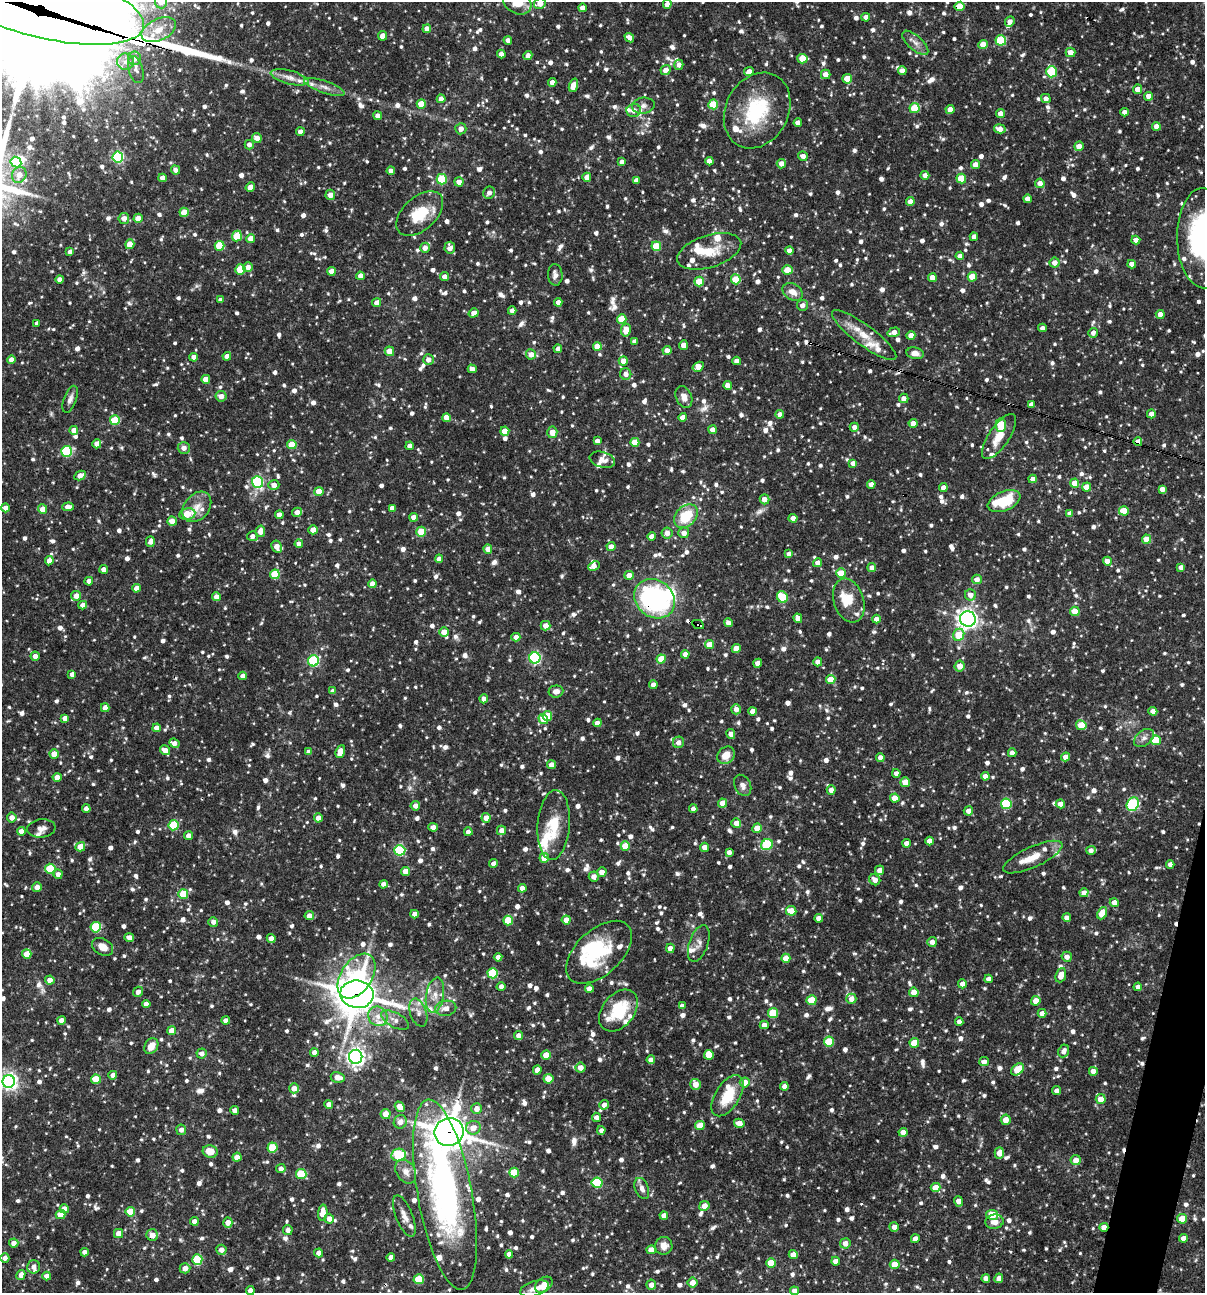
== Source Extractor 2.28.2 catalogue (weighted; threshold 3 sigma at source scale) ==
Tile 6 of 4 x 4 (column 2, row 2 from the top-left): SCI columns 1454-2656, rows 2585-3875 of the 5188 x 5168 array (HDU 1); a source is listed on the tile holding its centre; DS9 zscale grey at full resolution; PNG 1207 x 1295 px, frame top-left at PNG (2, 2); each listed source drawn as its Kron ellipse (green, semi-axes under 4 px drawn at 4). Shown black and unused: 2% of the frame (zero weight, under 3 of 4 exposures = <1% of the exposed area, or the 3 px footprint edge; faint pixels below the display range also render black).
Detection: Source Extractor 2.28.2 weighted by HDU 2 'WHT'; one run over the whole footprint, this tile lists its part. Background 0.0837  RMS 0.0038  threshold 0.0172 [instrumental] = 3 sigma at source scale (4.5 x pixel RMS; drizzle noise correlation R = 1.50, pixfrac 1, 0.05/0.05 arcsec/px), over >= 5 px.
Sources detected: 1518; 5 inside a brighter object's white glare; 7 cosmic-ray / hot-pixel residue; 2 long thin detections or spike segments (spike, bleed or trail) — neither listed nor drawn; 52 inside a brighter listed object's ellipse — not listed separately; of the other 1452, all 500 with FLUX_AUTO >= 1.98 (the completeness limit of this list) listed and drawn (952 fainter detections not listed), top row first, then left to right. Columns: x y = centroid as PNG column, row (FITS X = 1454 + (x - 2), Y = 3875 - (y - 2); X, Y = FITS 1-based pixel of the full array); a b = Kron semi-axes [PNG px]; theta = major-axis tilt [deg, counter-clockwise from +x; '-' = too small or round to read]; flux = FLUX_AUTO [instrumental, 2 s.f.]
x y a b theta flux
40 2 107 35 -14 13000
161 2 6 6 - 4.2
517 2 15 11 -28 6.9
540 3 6 5 - 3.7
667 4 4 4 - 2.7
960 6 5 5 - 9.9
582 8 4 4 - 2.6
866 17 4 4 - 2.5
1010 22 5 4 - 2.2
427 29 4 4 - 3.2
159 30 18 11 25 5.8
383 36 5 4 - 3.4
629 38 5 4 - 2.2
508 40 4 4 - 2.3
1001 40 5 5 - 20
915 43 16 7 -42 2.7
983 44 4 4 - 5.7
1070 52 5 4 - 3.6
501 54 4 4 - 2.5
528 56 5 4 - 2.2
134 58 7 6 - 3.5
802 59 5 4 - 8.4
126 62 8 8 - 2.5
679 65 5 4 - 2
136 70 14 7 -74 2.1
666 70 5 4 - 3.1
902 71 4 4 - 2.4
749 72 5 4 - 3.2
1051 72 5 5 - 24
826 74 5 4 - 3.2
290 77 19 6 -14 3.6
847 79 5 4 - 5.3
552 82 4 4 - 2.8
573 85 7 4 71 4.4
324 87 21 6 -19 3
1137 89 5 4 - 3.4
1149 96 4 4 - 3.2
441 99 4 4 - 2.9
1046 99 5 4 - 2
421 104 4 4 - 9.1
713 104 5 5 - 13
643 106 11 8 9 2.1
915 108 5 5 - 12
950 109 4 4 - 3.2
634 110 7 6 - 2.9
757 110 39 31 62 29
1125 112 4 4 - 2.6
1000 114 4 4 - 2.8
378 116 4 4 - 2.7
798 123 4 4 - 2.7
1156 126 4 4 - 2.4
461 129 5 5 - 2.4
1000 129 6 4 -12 3
300 132 4 4 - 2.5
257 138 5 4 - 2.9
249 145 5 4 - 2.1
1079 146 4 4 - 3.5
803 156 5 4 - 2.2
118 157 5 5 - 44
709 161 4 4 - 2.6
16 162 5 5 - 18
622 162 4 4 - 2.2
781 164 5 4 - 2.8
975 165 4 4 - 3.2
175 170 4 4 - 2
391 171 4 4 - 2.7
19 175 8 7 - 4.2
925 175 4 4 - 2.2
587 177 4 4 - 2.9
162 178 4 4 - 2.9
961 178 5 5 - 11
442 179 5 5 - 18
636 180 4 4 - 2.6
459 182 4 4 - 3.2
1040 183 5 4 - 2.7
250 187 5 4 - 2.5
489 193 6 5 - 2.2
330 195 5 5 - 2.9
1027 199 4 4 - 2.8
910 202 4 4 - 2.6
184 212 4 4 - 8.2
420 214 28 16 42 14
124 218 5 5 - 2.8
138 218 4 4 - 4.2
237 236 5 5 - 12
974 237 4 4 - 2.5
251 238 4 4 - 5
1203 238 50 26 -89 81
1136 240 4 4 - 2.5
130 244 5 4 - 5.2
219 246 5 5 - 14
656 246 5 5 - 13
425 248 5 5 - 2.6
450 248 6 5 - 2.3
789 250 4 4 - 2
709 251 33 16 18 10
70 252 4 4 - 2.1
960 256 4 4 - 2.5
1055 263 5 5 - 2.7
1132 264 4 4 - 2.7
248 267 5 4 - 2.5
240 269 5 5 - 12
787 270 5 4 - 6.6
331 271 4 4 - 2.7
555 275 11 7 -86 2.1
360 276 4 4 - 2.6
444 277 4 4 - 2.4
972 277 5 4 - 9
932 278 4 4 - 4.8
60 279 4 4 - 2.2
736 279 5 4 - 11
699 282 5 5 - 11
793 292 11 8 -33 3.2
221 300 4 4 - 2.4
558 302 4 4 - 2.4
377 303 5 4 - 3.4
802 305 5 5 - 2.5
512 311 4 4 - 2.7
474 313 5 4 - 2.8
1160 314 4 4 - 2.8
622 319 5 4 - 11
37 323 4 4 - 2
1042 328 4 4 - 2.2
626 330 7 5 80 5.5
894 332 6 4 17 2.7
1093 333 5 4 - 2.1
864 335 39 10 -37 7.8
911 335 4 4 - 4.1
634 341 4 4 - 2.3
683 345 5 4 - 2.8
597 346 4 4 - 6.1
558 349 4 4 - 2
667 350 4 4 - 3.5
389 351 5 4 - 4.8
915 353 8 6 -10 2.8
531 354 5 5 - 2.8
227 356 4 4 - 2.5
194 357 4 4 - 2.5
11 360 4 4 - 2.9
428 360 5 5 - 2.4
623 361 4 4 - 3.4
737 361 4 4 - 2.8
698 367 6 4 32 5.1
472 369 4 4 - 3.2
626 374 6 5 - 2.5
206 379 4 4 - 6.3
728 385 4 4 - 3.2
221 396 5 5 - 3
684 397 11 7 -65 2.6
904 398 5 4 - 2.7
70 399 14 6 69 2.1
1031 405 4 4 - 2.5
780 414 4 4 - 2.4
1151 414 4 4 - 2.4
683 417 4 4 - 3.6
446 418 4 4 - 4.4
115 420 5 5 - 15
913 423 4 4 - 4.5
1001 425 7 5 89 14
854 427 4 4 - 2.3
74 430 4 4 - 3.2
713 430 4 4 - 3.2
505 431 4 4 - 6
552 432 6 5 - 3.9
999 437 26 10 56 7
597 441 4 4 - 2.4
635 442 4 4 - 8.3
1138 442 4 4 - 2.7
97 444 4 4 - 3
292 444 4 4 - 11
410 446 4 4 - 3
184 448 6 6 - 2.2
66 451 5 5 - 34
602 460 13 7 -15 2.3
853 463 4 4 - 2.5
80 476 6 4 28 3.4
1033 479 4 4 - 2.4
257 482 6 5 - 44
1075 483 4 4 - 5.7
871 484 4 4 - 2.8
274 485 5 5 - 2.6
1086 487 5 4 - 5.1
943 488 4 4 - 2.8
1162 489 4 4 - 2.4
319 491 4 4 - 6.6
764 499 5 5 - 2.8
1004 501 17 9 23 15
68 507 6 4 2 3.4
197 507 17 12 50 4.9
6 508 4 4 - 2.5
392 508 4 4 - 2.3
43 509 5 4 - 4
1124 511 5 4 - 7.9
297 512 5 4 - 2.6
1070 513 4 4 - 2.9
187 514 8 5 9 7.3
279 515 4 4 - 2.7
686 516 13 10 44 13
414 517 4 4 - 3.2
793 518 4 4 - 3.1
172 521 4 4 - 4.2
313 530 4 4 - 4.6
260 531 6 4 79 3.7
421 532 5 5 - 11
667 533 5 5 - 2.8
684 533 5 5 - 2.7
252 536 5 5 - 2.2
652 536 4 4 - 2.5
1146 539 4 4 - 6.2
150 542 5 4 - 2
299 544 4 4 - 2.6
277 547 6 5 - 3.2
611 547 4 4 - 2.6
488 549 4 4 - 3.5
789 554 4 4 - 2.7
439 559 4 4 - 2.7
49 561 4 4 - 2.8
1107 561 4 4 - 3.1
818 563 4 4 - 2.6
594 566 6 4 24 2.6
872 567 4 4 - 2.5
1181 567 4 4 - 2.7
104 569 4 4 - 2.7
841 573 5 4 - 6.9
275 574 5 5 - 14
629 575 4 4 - 3.4
977 579 5 5 - 2.6
89 581 4 4 - 3.4
372 584 4 4 - 3
136 588 4 4 - 2.8
970 595 5 5 - 3
76 596 5 5 - 2.8
216 597 4 4 - 2.5
782 597 6 5 - 16
655 599 22 18 -40 64
849 601 22 15 -72 8.6
83 605 4 4 - 2.9
1075 611 5 4 - 9.2
798 618 5 4 - 2.8
876 619 4 4 - 2.8
968 619 8 7 - 180
728 623 4 4 - 2.4
698 625 6 3 -26 4.5
546 626 5 5 - 3
444 632 4 4 - 4.5
959 635 6 5 - 11
516 637 4 4 - 2.7
709 645 4 4 - 6
736 648 4 4 - 5.1
685 654 4 4 - 2.9
35 656 4 4 - 2.5
535 658 5 5 - 52
661 659 4 4 - 6.5
313 661 5 5 - 32
818 662 4 4 - 3.2
758 663 4 4 - 3
960 666 5 5 - 4.6
72 674 4 4 - 2.1
243 676 4 4 - 2.1
831 679 4 4 - 8
653 685 4 4 - 2.2
333 691 4 4 - 2.2
556 691 7 6 - 2.2
484 699 4 4 - 2.6
105 708 4 4 - 2.9
736 709 5 5 - 2.8
753 711 4 4 - 2.8
1153 711 4 4 - 3.1
547 716 5 4 - 11
65 718 4 4 - 2.8
543 719 5 4 - 5.5
597 723 4 4 - 2.6
1081 725 5 4 - 7.7
157 728 4 4 - 2.9
731 734 5 4 - 2.7
1144 738 11 7 39 2
1156 740 5 5 - 13
678 742 6 5 - 2
174 743 5 4 - 2.4
165 750 5 4 - 2.8
340 751 7 4 68 5.9
309 752 4 4 - 2.1
1012 753 4 4 - 2.6
54 754 4 4 - 5.7
726 755 9 8 - 5.5
880 757 4 4 - 2.5
1066 757 4 4 - 3.6
551 765 4 4 - 3.4
896 773 4 4 - 2
985 776 4 4 - 2.7
57 777 4 4 - 4.3
905 782 5 4 - 5.1
743 785 11 8 -62 2.1
831 790 4 4 - 2.5
895 798 4 4 - 6.2
722 803 4 4 - 4.1
1006 804 5 5 - 25
1060 804 4 4 - 2.7
1133 804 7 6 - 34
415 806 4 4 - 2.4
86 809 4 4 - 2.5
693 809 4 4 - 2.4
968 811 4 4 - 2.7
12 818 5 4 - 3
318 818 4 4 - 2.6
486 818 5 4 - 3.5
736 823 5 5 - 3.1
174 825 5 5 - 19
554 825 35 16 86 12
433 827 4 4 - 2.9
41 828 14 9 6 2.4
757 828 5 4 - 6.4
501 830 4 4 - 2.7
21 831 4 4 - 2.7
468 832 4 4 - 2.4
189 836 4 4 - 3
929 841 4 4 - 2.6
906 843 4 4 - 2.4
767 845 6 5 - 23
625 846 4 4 - 7.5
80 847 5 4 - 5.2
705 847 5 4 - 3.3
400 850 5 5 - 30
1091 850 5 4 - 2
729 852 4 4 - 2
1033 857 32 10 24 6.9
544 858 5 5 - 5.4
493 864 4 4 - 2.2
1170 864 4 4 - 2.1
50 869 5 5 - 18
879 870 4 4 - 2.7
405 871 4 4 - 3.3
602 872 5 4 - 2.9
58 874 5 4 - 2.5
594 877 5 5 - 2.4
875 880 6 5 - 2.9
384 884 4 4 - 2.4
37 887 5 4 - 3.1
522 888 4 4 - 3.3
1084 893 5 4 - 2.6
183 894 5 5 - 13
1114 903 4 4 - 3.2
791 911 5 4 - 7.7
1102 913 6 4 63 6.1
415 914 4 4 - 2.2
309 916 4 4 - 3.5
819 918 4 4 - 2.5
1067 918 4 4 - 2.6
508 920 5 5 - 12
566 920 4 4 - 3.9
213 922 5 4 - 2.2
96 927 5 5 - 24
129 938 5 4 - 2.6
271 939 4 4 - 3
932 942 5 5 - 2.4
699 943 19 9 71 2.8
102 947 11 8 -30 3.5
670 948 4 4 - 2.5
599 952 39 22 43 22
27 954 5 4 - 7.2
498 957 4 4 - 2.3
1067 957 5 5 - 2.4
786 958 4 4 - 5.9
493 973 5 5 - 22
1061 975 7 5 69 4.5
357 976 25 15 56 35
989 979 4 4 - 2.4
50 980 4 4 - 2.6
962 984 4 4 - 2.8
501 986 4 4 - 2
1138 987 4 4 - 2.4
589 989 4 4 - 2.6
138 992 5 4 - 2.1
914 992 4 4 - 5.5
357 994 17 13 -8 790
435 995 18 9 80 4.2
851 999 5 5 - 3
811 1000 5 5 - 11
1036 1001 5 4 - 4.7
146 1004 4 4 - 2.4
682 1006 4 4 - 2.2
446 1008 10 7 9 2.8
618 1011 23 16 51 17
418 1013 14 8 -71 2.6
773 1013 5 5 - 16
1042 1013 4 4 - 2.7
378 1016 10 9 - 3.6
61 1020 4 4 - 2.9
395 1020 15 7 -28 2.7
226 1021 4 4 - 2.4
959 1022 4 4 - 2.1
764 1025 4 4 - 2.3
172 1031 4 4 - 4.7
518 1036 4 4 - 2.6
829 1042 5 5 - 15
914 1043 5 4 - 7.8
151 1046 8 6 58 4.1
1064 1051 6 5 - 2.2
314 1052 4 4 - 2.8
202 1053 5 5 - 2
546 1055 5 4 - 6.7
709 1055 5 5 - 7.8
356 1057 7 6 - 180
651 1060 4 4 - 2.7
984 1062 5 4 - 2.2
580 1068 5 5 - 2.8
1017 1069 7 5 42 8.1
537 1070 5 4 - 3.1
1093 1071 4 4 - 2.7
113 1075 4 4 - 2.4
338 1077 7 5 -11 3.5
96 1079 5 4 - 9.4
548 1079 5 4 - 5.7
9 1081 6 6 - 150
745 1082 5 5 - 5
695 1084 5 5 - 4.2
784 1086 4 4 - 2.6
294 1088 5 5 - 3
1057 1091 4 4 - 2.4
728 1096 23 12 58 12
1101 1099 5 5 - 3.8
329 1104 4 4 - 2.3
604 1105 5 4 - 2.4
400 1107 5 4 - 4.5
477 1109 5 5 - 2.9
235 1110 4 4 - 2.1
386 1114 5 5 - 4.1
596 1117 4 4 - 2.1
1006 1120 5 5 - 4
400 1122 7 6 - 2.9
739 1123 5 4 - 3.2
700 1125 5 4 - 6.2
473 1128 7 6 - 3.7
181 1130 5 5 - 2.1
601 1130 4 4 - 2.1
449 1132 15 13 19 710
903 1132 4 4 - 2.9
272 1148 5 5 - 15
210 1151 7 6 - 5.3
999 1153 5 4 - 4
398 1155 7 6 - 15
237 1157 4 4 - 4.3
1076 1160 5 5 - 3.5
281 1169 4 4 - 2.2
406 1172 13 9 -57 3.4
514 1172 5 5 - 12
301 1174 5 5 - 17
597 1183 5 5 - 25
936 1187 5 4 - 5.3
642 1188 11 6 -68 2.3
445 1195 97 27 -80 130
959 1201 5 4 - 3
704 1206 5 5 - 3.2
64 1209 4 4 - 3
130 1212 5 5 - 7.6
323 1213 8 4 87 6.5
60 1215 5 4 - 5.5
992 1215 6 5 - 10
404 1216 22 8 -68 3.5
664 1216 4 4 - 2.6
329 1219 5 5 - 2.5
1182 1219 5 4 - 6.6
194 1221 4 4 - 2.5
994 1222 9 7 6 2.7
228 1223 5 4 - 2.9
894 1227 5 4 - 2
1104 1227 4 4 - 3.5
288 1230 5 5 - 2.1
119 1233 4 4 - 3.8
152 1235 6 5 - 3.6
1183 1238 4 4 - 2.4
915 1239 4 4 - 2.7
14 1243 5 4 - 2.4
845 1243 5 5 - 2.7
664 1246 9 8 - 3.2
221 1250 5 5 - 2.5
651 1250 4 4 - 3
84 1252 4 4 - 2
319 1253 4 4 - 2.3
509 1254 4 4 - 2.4
793 1255 4 4 - 2.8
391 1257 4 4 - 2.5
5 1258 4 4 - 2
197 1259 5 5 - 22
836 1261 4 4 - 2.9
771 1263 5 5 - 7.1
895 1264 5 4 - 6.5
33 1267 7 6 - 2.4
185 1268 5 5 - 3
21 1275 5 4 - 2.2
47 1276 4 4 - 2.7
986 1278 4 4 - 2.2
999 1278 5 4 - 2.6
419 1279 5 5 - 15
693 1283 5 5 - 3.7
544 1285 10 6 38 5.2
651 1285 5 5 - 2.5
534 1289 15 7 16 3.1
250 1290 4 4 - 2.6
794 1291 4 4 - 2.4
Overlapping masked pixels (flux is a lower limit): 14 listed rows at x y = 40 2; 960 6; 1203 238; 70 399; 1138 442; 292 444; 655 599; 698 625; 357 994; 356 1057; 449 1132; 445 1195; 1104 1227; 152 1235
Isophote crosses this tile's border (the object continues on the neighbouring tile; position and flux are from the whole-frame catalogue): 8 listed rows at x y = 40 2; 161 2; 517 2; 540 3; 1203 238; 9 1081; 250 1290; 794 1291